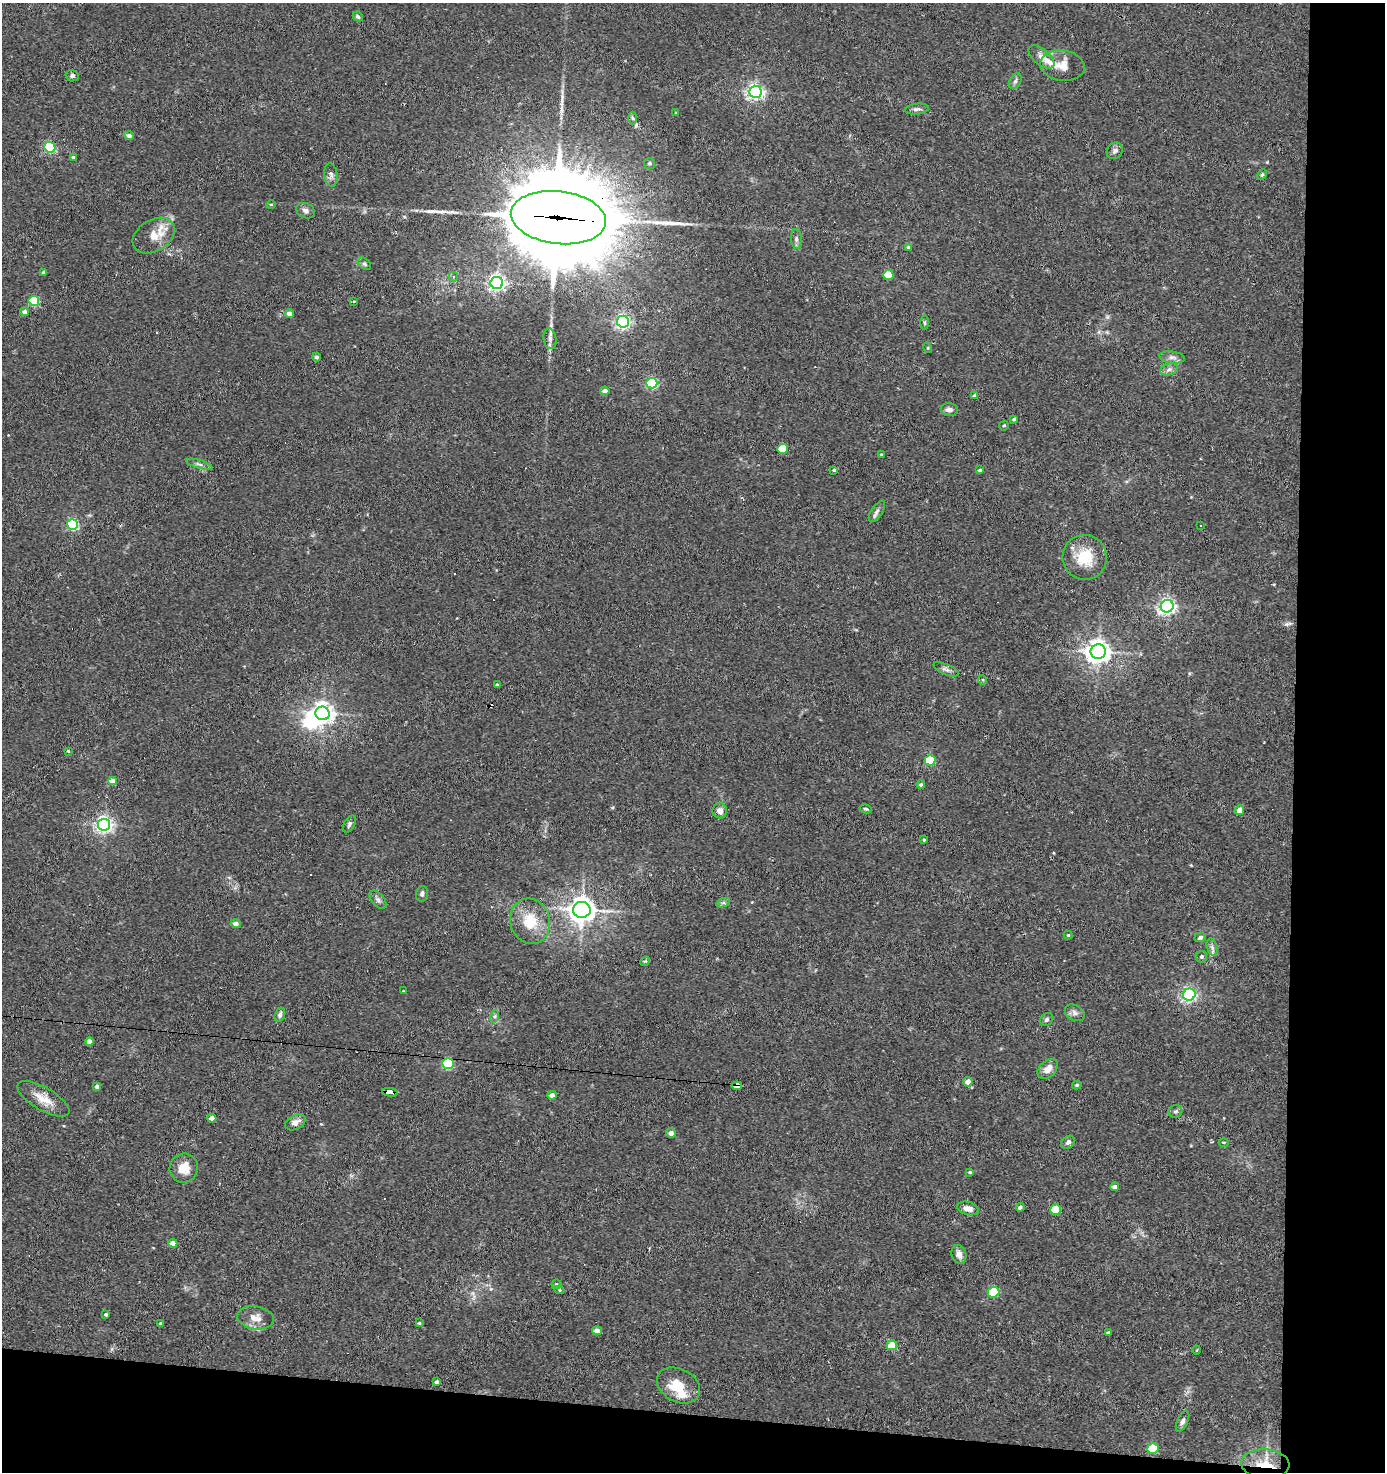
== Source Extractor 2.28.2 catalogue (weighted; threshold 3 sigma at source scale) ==
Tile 9 of 3 x 3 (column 3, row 3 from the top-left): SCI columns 2953-4335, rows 1-1470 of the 4435 x 4410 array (HDU 1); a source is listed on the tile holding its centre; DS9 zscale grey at full resolution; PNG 1387 x 1474 px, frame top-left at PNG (2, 3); each listed source drawn as its Kron ellipse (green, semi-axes under 4 px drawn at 4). Shown black and unused: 11% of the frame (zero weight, under 2 of 3 exposures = <1% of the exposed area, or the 3 px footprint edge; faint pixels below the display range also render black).
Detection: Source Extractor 2.28.2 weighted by HDU 2 'WHT'; one run over the whole footprint, this tile lists its part. Background 0.0536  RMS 0.0051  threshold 0.023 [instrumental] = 3 sigma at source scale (4.5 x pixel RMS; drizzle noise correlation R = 1.50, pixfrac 1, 0.05/0.05 arcsec/px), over >= 5 px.
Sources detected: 137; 1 inside a brighter object's white glare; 4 cosmic-ray / hot-pixel residue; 3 long thin detections or spike segments (spike, bleed or trail) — neither listed nor drawn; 3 inside a brighter listed object's ellipse — not listed separately; the other 126 listed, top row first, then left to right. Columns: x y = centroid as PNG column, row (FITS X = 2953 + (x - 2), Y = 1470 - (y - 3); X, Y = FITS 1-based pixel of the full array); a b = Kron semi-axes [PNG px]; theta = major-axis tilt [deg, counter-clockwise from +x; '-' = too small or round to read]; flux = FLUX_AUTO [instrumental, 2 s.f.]
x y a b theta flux
358 17 5 4 - 0.96
1042 57 15 8 -39 3.7
1062 66 22 15 -8 8.1
72 76 7 5 -13 1.3
1015 81 8 5 61 1.3
755 92 6 6 - 170
917 109 12 5 7 1.6
676 113 4 3 - 0.48
632 118 6 4 -86 0.85
129 136 5 4 - 2.3
50 147 5 5 - 53
1115 151 9 7 53 1.9
73 157 3 3 - 0.72
649 163 5 5 - 0.91
1262 174 5 4 - 0.77
331 175 12 6 -81 1.9
271 205 5 3 - 0.54
306 211 10 7 -25 2
558 218 48 26 -7 14000
154 236 23 15 31 8
796 239 10 5 -85 1.4
908 247 4 4 - 0.75
364 264 7 5 -41 1
44 272 4 3 - 1.3
888 275 5 5 - 17
453 277 5 4 - 1.2
497 283 6 6 - 180
34 301 5 5 - 31
354 301 4 3 - 0.46
24 312 4 4 - 2.1
289 314 4 4 - 2.7
623 322 6 6 - 130
925 323 7 3 -90 0.71
550 339 10 6 -81 1.9
928 348 5 3 - 0.46
316 357 4 4 - 1.1
1172 357 13 6 -8 2.1
1169 369 9 5 20 1.9
652 383 5 5 - 63
605 391 4 4 - 2.1
975 396 4 4 - 1.4
949 410 8 6 -6 2.3
1014 419 4 4 - 1
1004 426 5 4 - 0.78
782 449 5 5 - 16
881 454 3 3 - 0.44
199 464 14 4 -16 1.5
834 470 3 3 - 0.69
980 470 4 3 - 0.99
877 511 12 5 57 1.7
72 524 6 5 - 64
1200 526 3 2 - 0.8
1085 557 22 22 - 16
1167 606 6 6 - 190
1098 652 8 7 - 460
946 669 13 5 -23 1.7
983 680 5 3 - 0.39
497 685 3 3 - 0.79
323 713 7 6 - 330
68 751 3 3 - 0.52
930 760 5 5 - 30
113 781 4 4 - 5.8
921 785 4 4 - 0.9
866 809 6 4 -13 0.85
1239 810 5 4 - 4
720 811 7 7 - 3.1
349 824 9 5 62 1.4
104 825 6 6 - 180
924 840 4 3 - 0.61
422 894 8 6 77 1.4
378 900 11 6 -49 1.6
723 903 7 4 18 1
582 910 9 8 - 550
530 921 23 20 -74 15
236 924 5 4 - 1.9
1068 935 4 4 - 0.54
1200 937 6 4 19 1.2
1212 947 9 5 -72 1.6
1201 957 6 5 - 1
645 961 5 4 - 0.57
403 991 2 2 - 0.31
1189 995 6 6 - 120
1075 1013 10 7 -28 2
280 1015 7 5 73 1.4
495 1016 6 4 72 0.86
1047 1020 7 6 - 1.1
90 1041 4 4 - 4.4
448 1064 6 5 - 52
1048 1069 12 8 44 4.2
968 1082 5 4 - 2.9
1077 1085 5 4 - 0.8
737 1086 5 4 - 110
97 1087 4 4 - 2.2
390 1092 8 4 -7 60
552 1095 5 4 - 2.4
43 1099 29 11 -30 8.2
1175 1111 7 6 - 1.2
212 1118 4 4 - 3.3
295 1122 11 7 27 3
671 1133 5 4 - 2.4
1068 1142 7 6 - 1.4
1224 1142 5 3 - 0.42
184 1168 14 14 - 7.5
970 1172 4 3 - 0.6
1115 1187 4 4 - 1.6
1020 1207 4 4 - 1.4
968 1208 11 6 -15 3.3
1056 1210 5 5 - 21
173 1243 4 4 - 4.6
959 1254 9 7 -72 3.2
556 1284 5 5 - 1.1
559 1290 5 4 - 0.61
993 1292 6 5 - 35
106 1314 3 3 - 0.78
255 1318 18 11 -10 5.4
161 1323 3 3 - 0.77
419 1323 4 4 - 0.54
597 1331 5 4 - 3.3
1108 1333 3 3 - 0.83
892 1345 5 4 - 15
1197 1350 4 2 - 0.38
437 1382 3 3 - 1.2
679 1385 23 16 -28 12
1182 1421 11 5 65 1.7
1153 1449 6 5 - 33
1265 1464 24 14 -4 11
Overlapping masked pixels (flux is a lower limit): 5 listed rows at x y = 558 218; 448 1064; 737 1086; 390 1092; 1265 1464